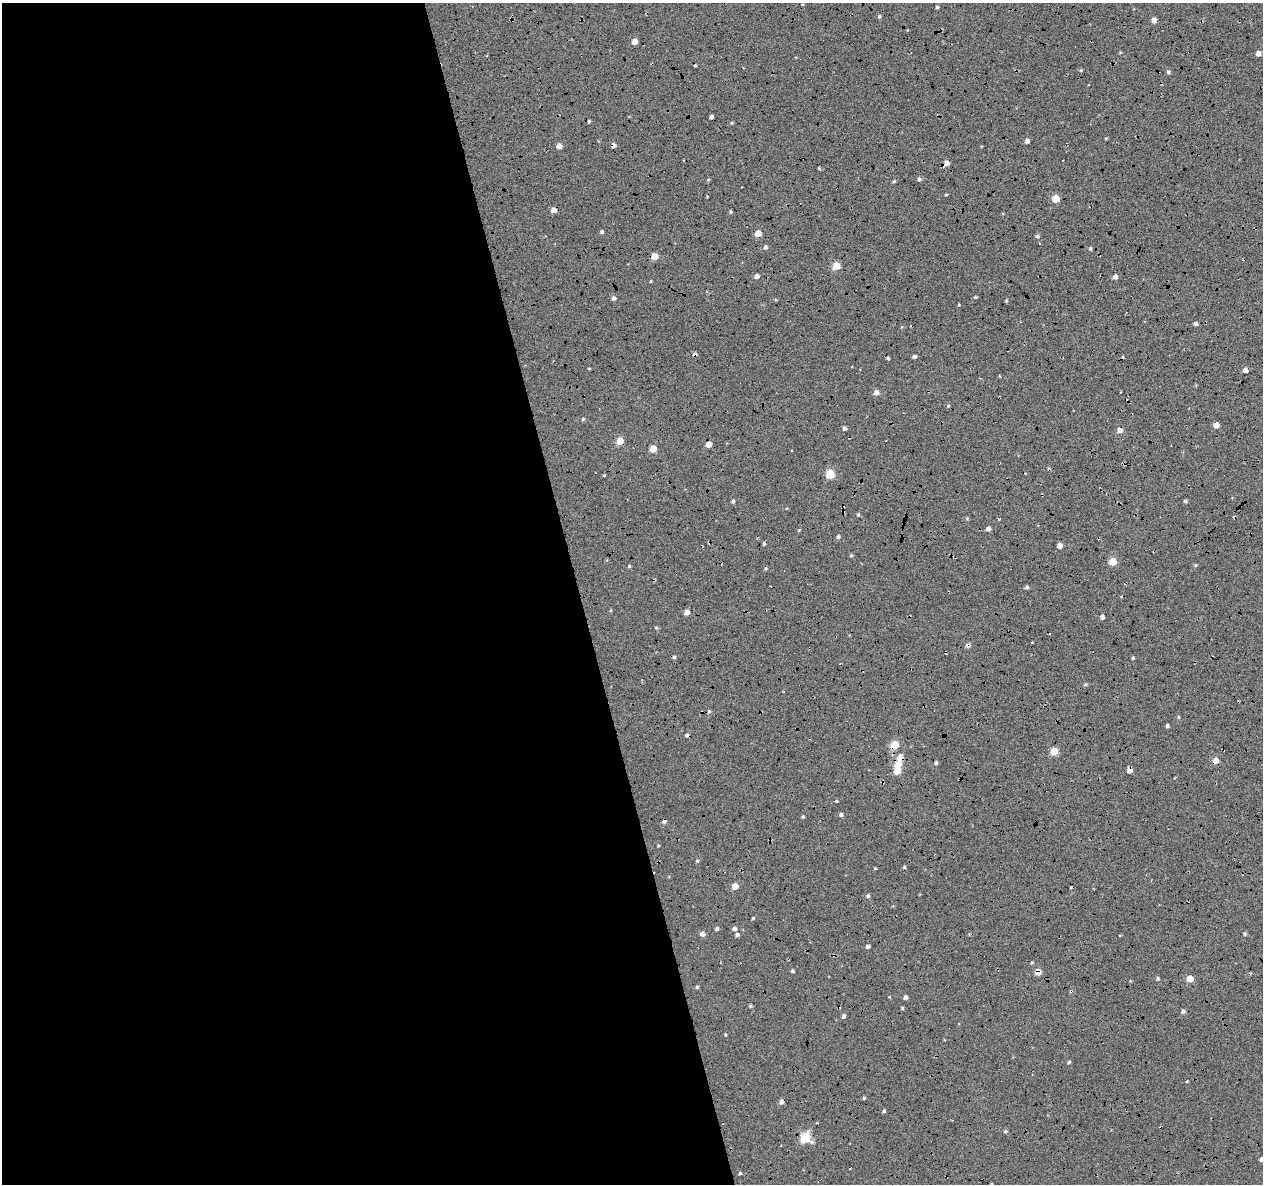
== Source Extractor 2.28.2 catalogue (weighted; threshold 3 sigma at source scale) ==
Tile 9 of 4 x 4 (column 1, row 3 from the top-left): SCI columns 45-1305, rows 1294-2475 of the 5131 x 4901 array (HDU 1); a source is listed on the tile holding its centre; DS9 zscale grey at full resolution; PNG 1265 x 1186 px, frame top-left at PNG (2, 3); no overlay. Shown black and unused: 46% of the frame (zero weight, under 5 of 17 exposures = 6% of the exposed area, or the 3 px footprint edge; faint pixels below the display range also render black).
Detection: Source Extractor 2.28.2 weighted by HDU 2 'WHT'; one run over the whole footprint, this tile lists its part. Background -0.152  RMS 0.13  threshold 0.533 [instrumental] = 3 sigma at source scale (4.09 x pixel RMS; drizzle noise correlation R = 1.36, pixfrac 0.8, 0.0396/0.0396 arcsec/px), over >= 5 px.
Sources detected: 125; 9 cosmic-ray / hot-pixel residue — not listed; the other 116 listed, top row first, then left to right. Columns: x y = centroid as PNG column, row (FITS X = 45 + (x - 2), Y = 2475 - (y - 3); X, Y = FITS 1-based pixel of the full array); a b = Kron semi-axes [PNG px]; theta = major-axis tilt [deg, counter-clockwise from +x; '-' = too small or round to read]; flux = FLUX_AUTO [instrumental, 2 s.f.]
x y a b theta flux
937 7 3 3 - 14
879 16 5 4 - 18
1154 20 5 4 - 93
634 42 4 4 - 100
1258 53 5 4 - 56
1081 70 5 3 - 10
1168 72 5 5 - 21
711 117 4 4 - 30
589 121 3 3 - 17
731 123 5 4 - 13
1027 141 4 4 - 47
614 145 5 5 - 36
559 146 5 4 - 81
946 163 6 5 - 63
819 168 5 4 - 11
919 179 5 4 - 25
708 180 4 3 - 9.8
894 181 5 3 - 14
1055 199 5 5 - 250
554 210 5 4 - 70
730 212 4 4 - 14
602 232 5 4 - 18
758 233 5 4 - 140
1037 236 5 5 - 23
765 247 5 4 - 26
1090 249 4 3 - 15
654 256 5 5 - 160
836 266 5 5 - 250
756 276 5 4 - 44
1115 277 4 4 - 64
651 281 3 2 - 11
975 297 4 3 - 14
614 298 5 5 - 34
1006 301 5 4 - 11
1195 323 4 4 - 30
695 354 4 4 - 32
914 356 4 3 - 25
1245 370 5 4 - 48
876 392 5 5 - 67
948 406 4 3 - 10
583 419 4 4 - 15
1216 425 5 4 - 78
844 428 4 4 - 28
1120 430 5 4 - 59
620 441 5 5 - 240
709 444 5 4 - 96
653 448 5 5 - 180
830 474 5 5 - 450
733 501 4 4 - 19
1185 501 4 4 - 21
858 515 5 4 - 16
999 519 5 3 - 9.4
988 529 4 4 - 42
799 530 4 4 - 9.8
838 537 5 4 - 21
1060 546 4 4 - 65
851 555 4 4 - 16
1113 561 5 5 - 270
1195 565 4 4 - 12
629 566 4 4 - 15
1027 587 4 4 - 20
687 612 5 5 - 70
1102 617 4 4 - 41
656 628 5 4 - 15
968 645 5 5 - 34
1133 658 4 3 - 13
1085 684 6 4 1 13
709 711 5 4 - 19
1178 717 5 3 - 11
1167 726 3 3 - 23
687 735 4 4 - 25
895 745 5 5 - 380
1054 751 5 5 - 270
900 758 6 5 - 150
1215 760 6 6 - 90
936 763 5 4 - 17
898 764 6 5 - 110
897 770 5 5 - 210
1129 770 5 4 - 74
836 801 4 3 - 9.3
841 814 4 4 - 30
803 816 4 3 - 16
664 821 5 4 - 32
658 846 4 3 - 9.8
697 861 4 4 - 14
904 867 4 4 - 14
875 868 4 3 - 10
735 886 5 5 - 140
868 896 5 4 - 23
753 918 4 3 - 12
717 929 4 4 - 25
734 929 5 4 - 34
702 934 5 5 - 48
1244 934 5 5 - 17
737 935 4 4 - 29
868 946 4 3 - 28
792 971 4 4 - 19
1038 972 5 4 - 150
1157 978 5 4 - 17
1190 978 5 5 - 170
697 987 4 4 - 16
889 997 3 3 - 15
905 997 4 3 - 34
750 1006 4 4 - 16
902 1008 4 4 - 13
1183 1011 5 4 - 30
844 1016 5 4 - 31
1069 1062 4 4 - 16
1187 1081 3 3 - 10
864 1098 4 3 - 16
782 1101 5 4 - 47
884 1111 4 4 - 17
1005 1131 5 4 - 18
805 1137 6 6 - 740
1261 1159 4 3 - 30
740 1173 4 4 - 14
Overlapping masked pixels (flux is a lower limit): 17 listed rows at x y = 1154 20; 614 145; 946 163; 554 210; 1115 277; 695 354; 620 441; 968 645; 687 735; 895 745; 900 758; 1215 760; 1129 770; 664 821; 1038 972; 782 1101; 805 1137
Isophote crosses this tile's border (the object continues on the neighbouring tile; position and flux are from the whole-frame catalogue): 1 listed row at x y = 1261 1159